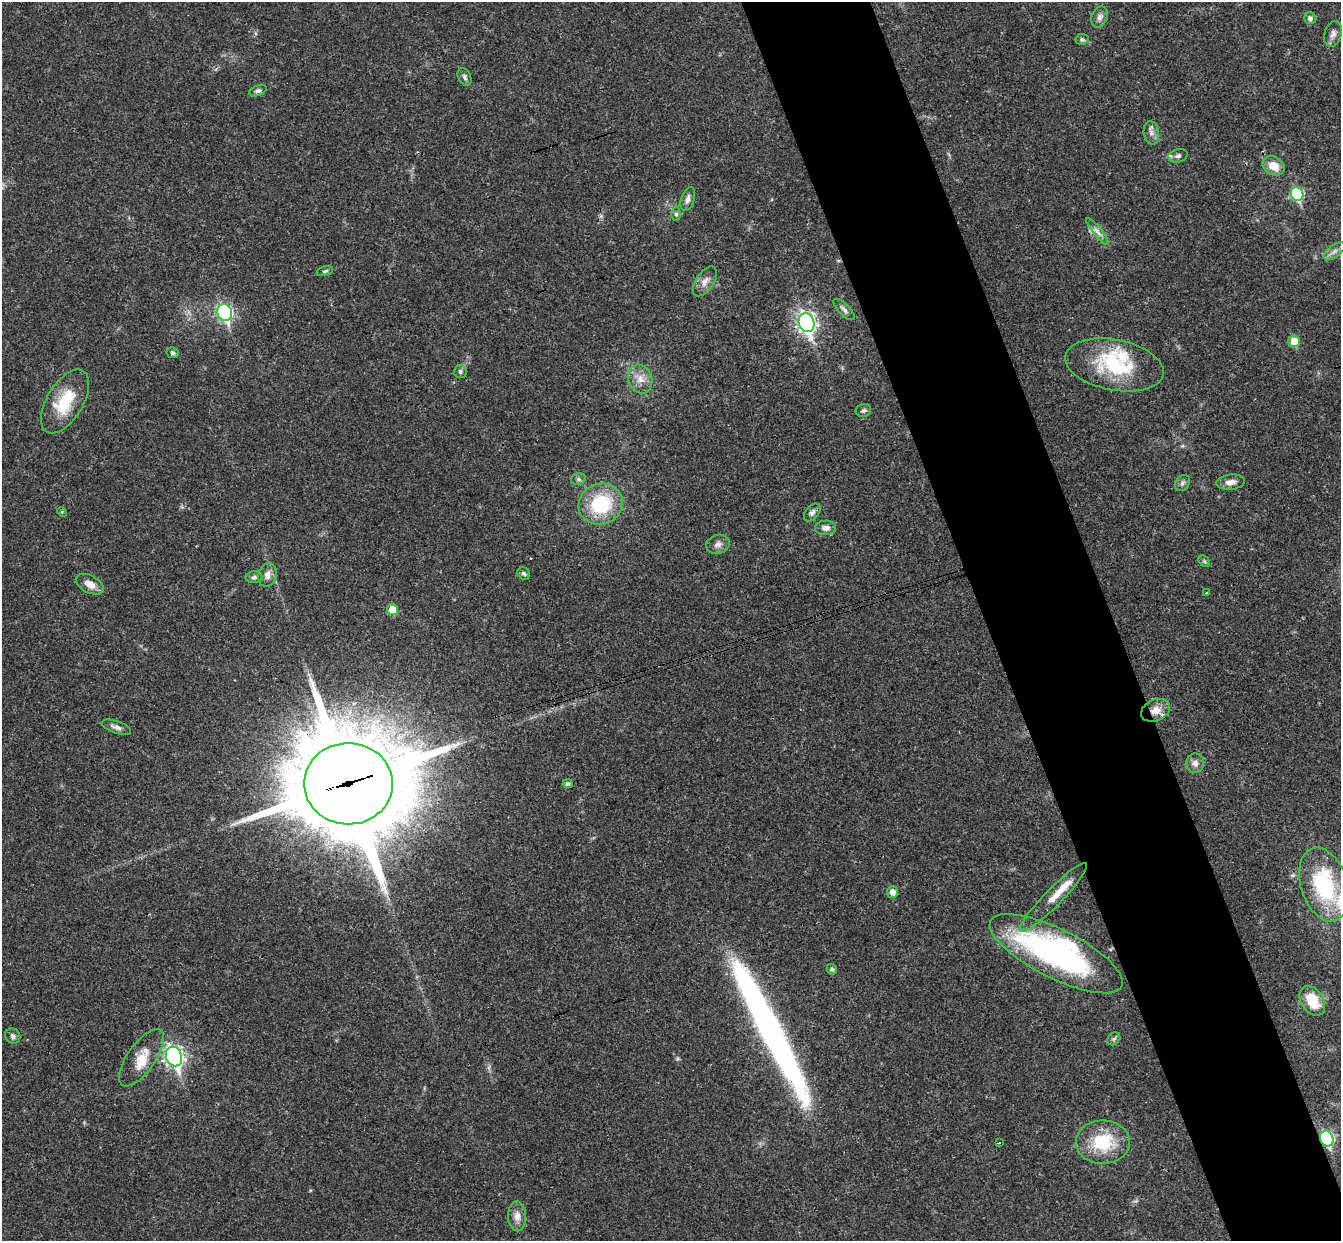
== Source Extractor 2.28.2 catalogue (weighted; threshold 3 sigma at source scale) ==
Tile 6 of 4 x 4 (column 2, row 2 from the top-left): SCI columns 1397-2735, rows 2773-4011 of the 5468 x 5422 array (HDU 1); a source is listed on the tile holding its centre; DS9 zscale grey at full resolution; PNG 1343 x 1243 px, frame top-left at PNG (2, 2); each listed source drawn as its Kron ellipse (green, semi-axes under 4 px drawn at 4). Shown black and unused: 10% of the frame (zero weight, under 3 of 4 exposures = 6% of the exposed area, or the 3 px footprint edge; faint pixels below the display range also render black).
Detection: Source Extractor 2.28.2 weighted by HDU 2 'WHT'; one run over the whole footprint, this tile lists its part. Background 0.0399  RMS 0.0027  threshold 0.0121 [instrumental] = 3 sigma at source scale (4.5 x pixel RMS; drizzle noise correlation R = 1.50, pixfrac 1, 0.05/0.05 arcsec/px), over >= 5 px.
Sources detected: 67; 1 inside a brighter object's white glare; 1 long thin detection or spike segment (spike, bleed or trail) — neither listed nor drawn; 5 inside a brighter listed object's ellipse — not listed separately; the other 60 listed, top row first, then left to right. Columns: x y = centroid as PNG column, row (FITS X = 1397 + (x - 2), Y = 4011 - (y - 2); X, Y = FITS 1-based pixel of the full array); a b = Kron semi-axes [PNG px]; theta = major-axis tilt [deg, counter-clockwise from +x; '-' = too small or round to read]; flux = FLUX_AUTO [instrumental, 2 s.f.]
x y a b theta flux
1099 17 11 8 67 1.3
1310 18 6 5 - 0.93
1333 34 13 8 74 1.5
1082 39 6 5 - 0.59
465 77 9 6 -66 0.78
258 91 9 5 20 0.78
1151 133 11 7 -81 1.4
1178 156 10 6 13 0.95
1274 166 12 9 -29 3.9
1297 194 7 6 - 21
688 199 12 6 72 1.3
676 214 7 5 -89 0.58
1097 231 17 4 -51 1.4
1334 251 12 6 38 1.4
325 271 8 4 16 0.56
705 281 17 9 56 2
844 310 14 5 -45 1
225 313 8 7 - 57
806 323 9 7 -72 120
1294 341 6 5 - 5.5
173 353 6 5 - 0.57
1114 365 50 25 -11 19
460 372 6 6 - 0.64
640 379 14 11 -69 3
65 401 35 18 59 11
863 411 8 6 12 0.64
578 479 7 5 21 0.64
1230 482 14 7 7 2.1
1182 483 9 7 52 0.87
601 504 22 20 21 17
62 512 5 4 - 0.29
812 513 10 6 50 1
826 528 10 7 2 1.3
718 544 12 9 18 1.5
1204 561 6 4 -44 0.48
524 574 7 5 -41 0.59
267 575 12 9 75 1.8
254 577 8 6 2 0.68
90 584 15 8 -28 2.6
1206 593 3 3 - 0.31
392 609 5 5 - 4.5
1156 710 15 10 24 3.1
116 727 15 6 -19 1.2
1195 763 10 9 - 1.7
348 784 44 40 0 5400
568 784 5 4 - 0.52
1324 884 38 23 -73 27
892 892 6 5 - 1.9
1053 898 47 8 46 4.8
1056 954 73 24 -27 69
832 969 5 5 - 0.72
1312 1001 16 11 -57 7.3
13 1036 8 7 - 0.85
1114 1039 7 5 45 0.53
174 1056 10 8 -68 110
141 1058 33 14 55 5.5
1327 1138 8 6 -71 39
1103 1142 27 21 0 13
999 1143 3 2 - 0.23
517 1216 15 9 -88 2.2
Overlapping masked pixels (flux is a lower limit): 3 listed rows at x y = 1156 710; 348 784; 1327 1138